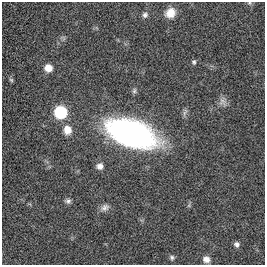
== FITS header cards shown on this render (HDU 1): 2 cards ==
NAXIS1  =                  263
NAXIS2  =                  263

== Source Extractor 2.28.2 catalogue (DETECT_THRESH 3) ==
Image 263 x 263 px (HDU 1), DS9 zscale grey, 1 PNG px = 1 image px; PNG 267 x 267 px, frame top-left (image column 1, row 263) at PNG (2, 2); no overlay
Background 0.00121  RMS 0.031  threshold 0.0926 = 3 sigma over >= 5 px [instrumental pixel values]
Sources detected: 17; all 17 listed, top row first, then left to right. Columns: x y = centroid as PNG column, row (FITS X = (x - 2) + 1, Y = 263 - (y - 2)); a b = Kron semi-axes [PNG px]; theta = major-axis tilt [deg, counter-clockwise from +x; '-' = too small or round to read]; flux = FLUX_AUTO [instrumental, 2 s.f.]
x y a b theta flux
249 3 6 5 - 3.4
170 13 11 9 44 27
145 15 7 7 - 6.8
194 62 6 6 - 3.9
48 68 7 7 - 24
11 80 6 5 - 2.7
134 91 8 5 76 4.4
222 102 13 9 -52 11
60 112 8 7 - 170
67 130 11 9 -81 22
132 133 33 17 -18 940
100 166 8 7 - 10
68 201 8 6 3 5.7
105 207 11 9 24 10
236 244 7 6 - 6.3
172 257 7 6 - 4.6
206 259 8 7 - 11
At the frame edge (FLAGS 8, measured only in part): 1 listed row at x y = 249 3